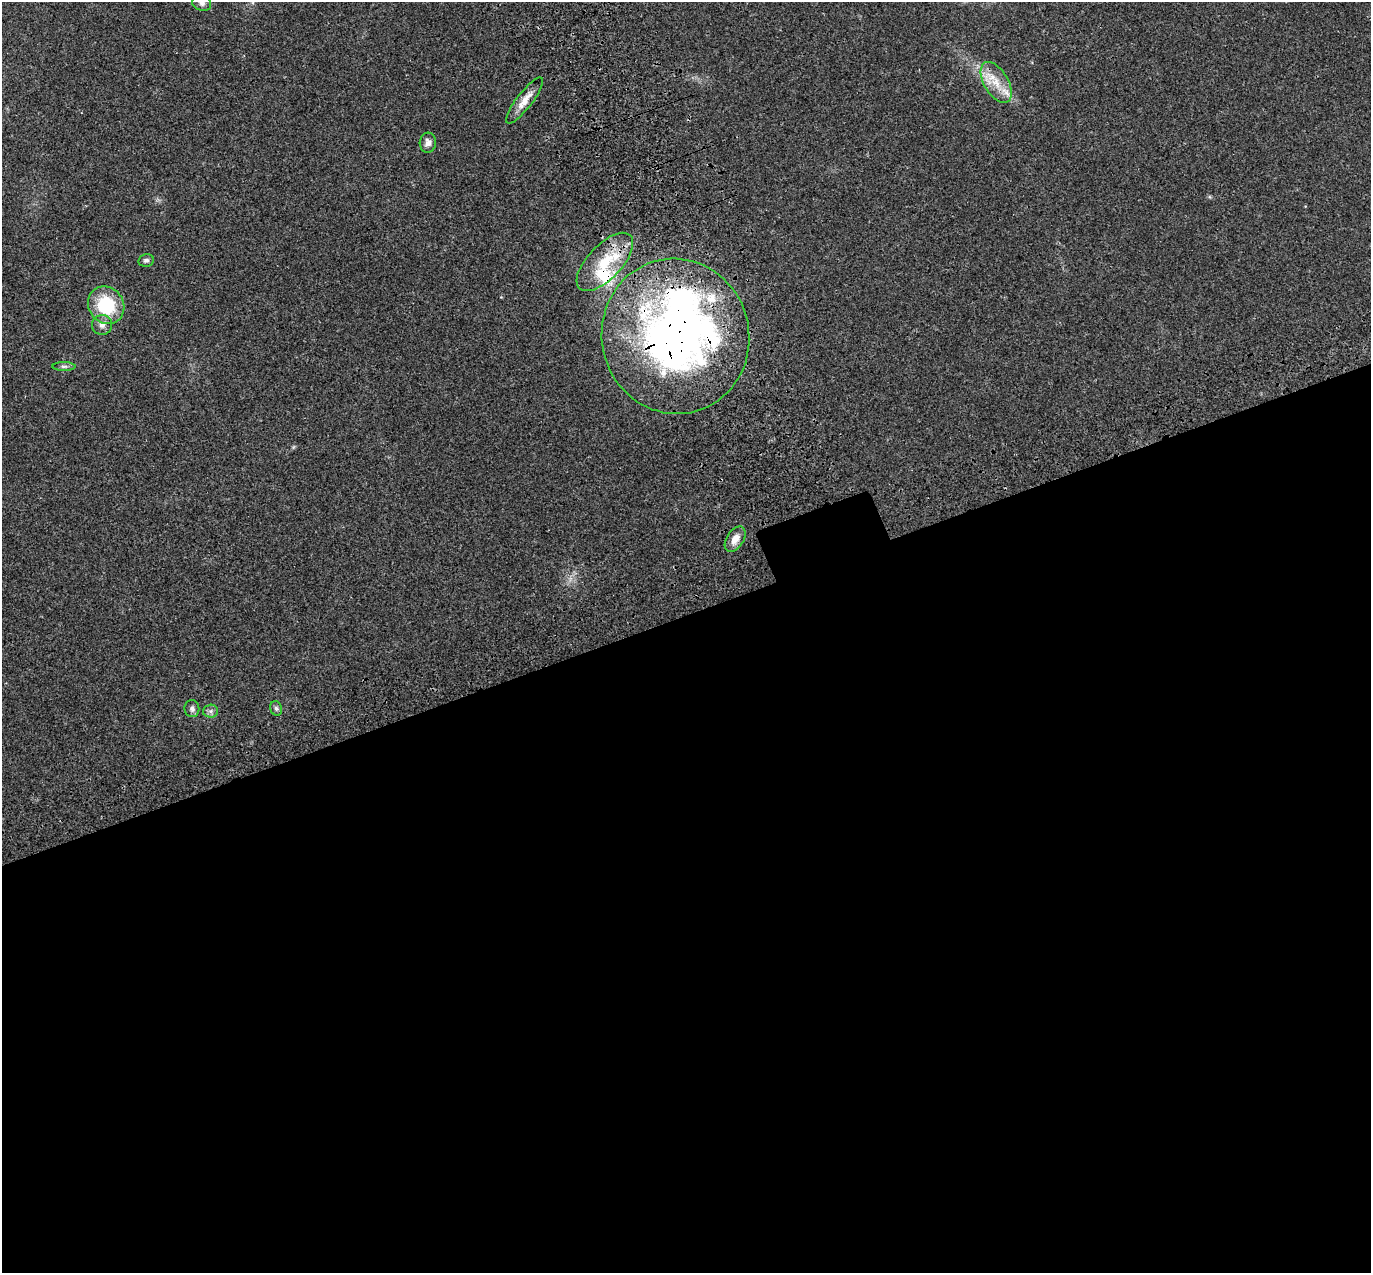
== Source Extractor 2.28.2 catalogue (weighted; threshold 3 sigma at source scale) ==
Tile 15 of 4 x 4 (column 3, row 4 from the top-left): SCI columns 2853-4221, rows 219-1489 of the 5707 x 5572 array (HDU 1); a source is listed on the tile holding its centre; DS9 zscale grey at full resolution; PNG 1373 x 1275 px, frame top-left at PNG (2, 2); each listed source drawn as its Kron ellipse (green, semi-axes under 4 px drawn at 4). Shown black and unused: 52% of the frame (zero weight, under 3 of 4 exposures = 9% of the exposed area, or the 3 px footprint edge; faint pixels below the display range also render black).
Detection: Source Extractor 2.28.2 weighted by HDU 2 'WHT'; one run over the whole footprint, this tile lists its part. Background 0.0222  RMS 0.003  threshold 0.0135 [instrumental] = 3 sigma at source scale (4.5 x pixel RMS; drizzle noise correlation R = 1.50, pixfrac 1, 0.0396/0.0396 arcsec/px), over >= 5 px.
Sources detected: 21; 2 inside a brighter object's white glare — neither listed nor drawn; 5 inside a brighter listed object's ellipse — not listed separately; the other 14 listed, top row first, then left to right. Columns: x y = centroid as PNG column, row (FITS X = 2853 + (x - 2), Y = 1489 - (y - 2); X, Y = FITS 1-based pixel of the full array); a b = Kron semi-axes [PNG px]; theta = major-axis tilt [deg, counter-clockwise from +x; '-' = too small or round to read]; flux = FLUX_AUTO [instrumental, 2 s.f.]
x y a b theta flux
202 3 10 7 -22 1.1
996 82 23 12 -59 6
525 101 28 8 53 3.5
428 143 10 8 86 1.6
146 260 8 6 12 0.81
605 262 37 17 47 13
106 305 19 17 -53 15
102 325 10 10 - 1.7
675 336 78 73 -78 170
64 366 11 4 0 0.78
735 539 14 8 57 3
276 708 7 5 -72 0.74
192 709 8 7 - 1.1
211 711 7 6 - 0.94
Overlapping masked pixels (flux is a lower limit): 2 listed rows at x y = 605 262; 675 336
Isophote crosses this tile's border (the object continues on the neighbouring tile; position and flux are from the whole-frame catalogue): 1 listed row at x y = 202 3